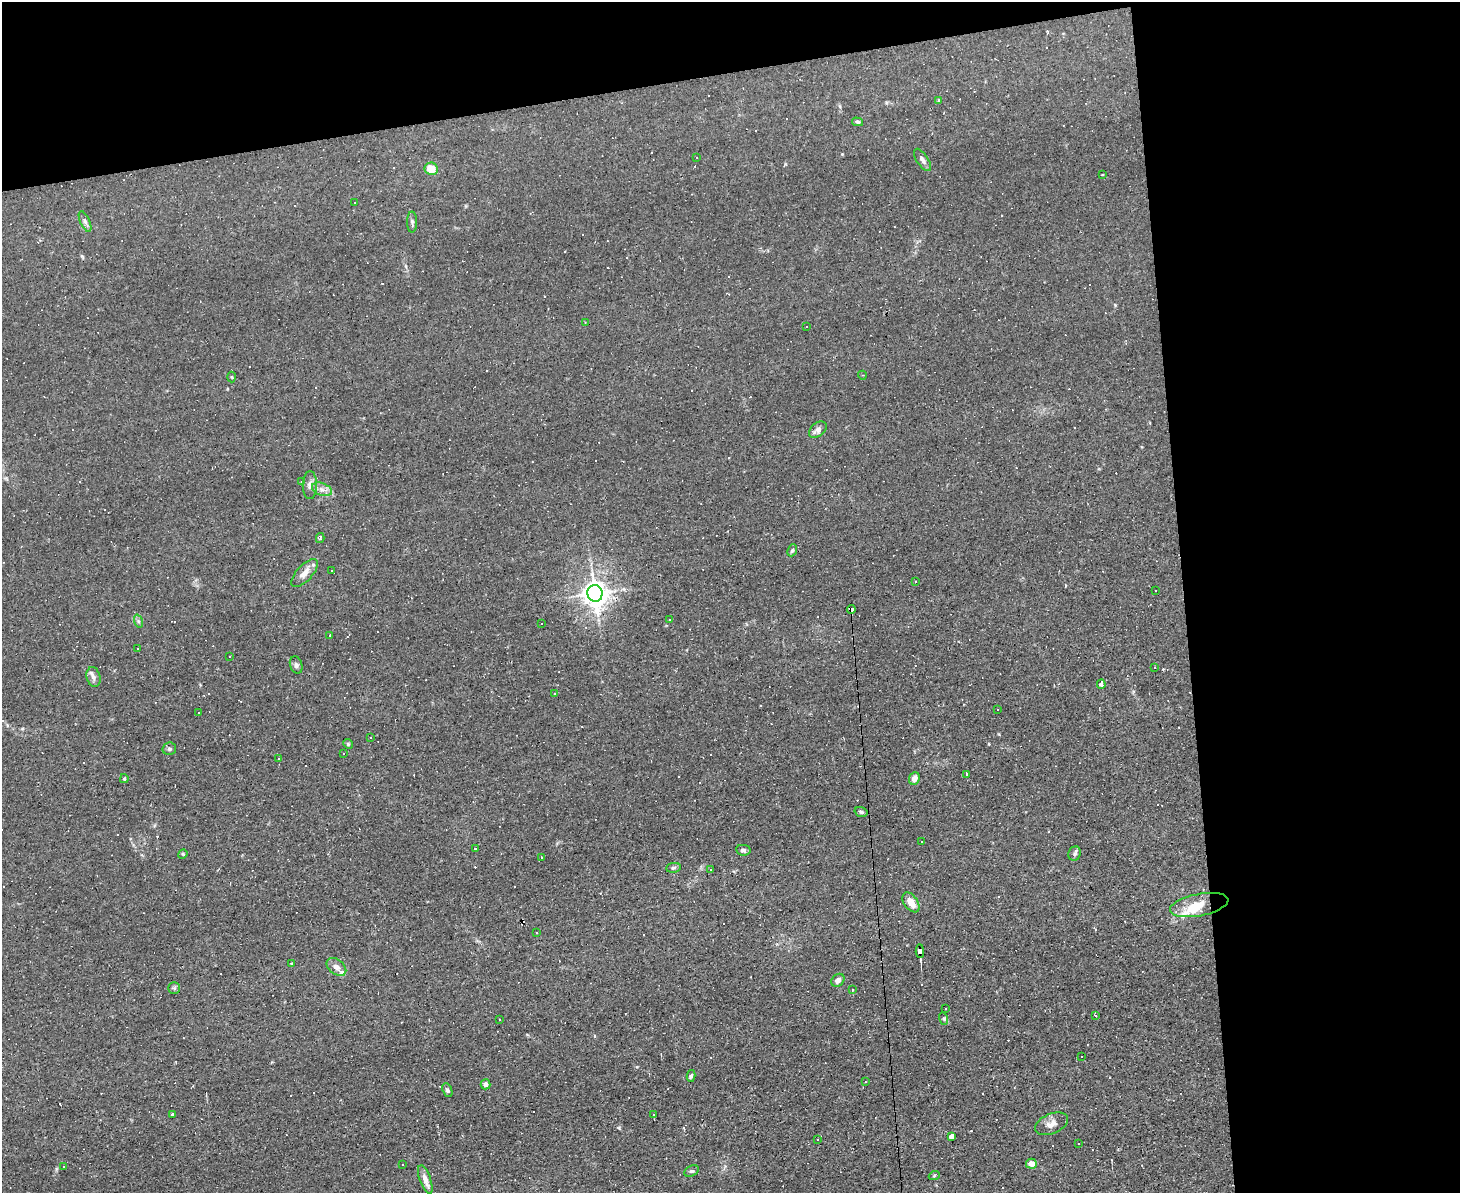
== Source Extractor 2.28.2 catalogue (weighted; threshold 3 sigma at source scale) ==
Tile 3 of 3 x 4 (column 3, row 1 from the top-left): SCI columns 3044-4501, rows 3575-4765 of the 4742 x 4765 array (HDU 1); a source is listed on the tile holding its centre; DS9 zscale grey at full resolution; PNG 1462 x 1195 px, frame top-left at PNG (2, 2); each listed source drawn as its Kron ellipse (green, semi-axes under 4 px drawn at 4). Shown black and unused: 25% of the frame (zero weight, under 2 of 3 exposures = <1% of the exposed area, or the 3 px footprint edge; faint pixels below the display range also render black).
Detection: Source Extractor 2.28.2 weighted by HDU 2 'WHT'; one run over the whole footprint, this tile lists its part. Background 0.0153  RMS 0.0039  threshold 0.0178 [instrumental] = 3 sigma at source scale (4.5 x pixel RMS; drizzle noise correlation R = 1.50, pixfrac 1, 0.05/0.05 arcsec/px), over >= 5 px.
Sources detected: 151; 63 cosmic-ray / hot-pixel residue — neither listed nor drawn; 3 inside a brighter listed object's ellipse — not listed separately; the other 85 listed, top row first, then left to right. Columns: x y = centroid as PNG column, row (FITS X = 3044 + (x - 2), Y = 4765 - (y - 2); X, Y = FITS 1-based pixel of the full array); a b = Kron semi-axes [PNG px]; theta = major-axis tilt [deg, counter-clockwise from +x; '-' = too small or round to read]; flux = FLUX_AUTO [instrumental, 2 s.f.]
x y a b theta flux
939 100 4 3 - 0.42
858 122 6 4 -15 0.65
697 158 2 2 - 0.3
922 160 13 5 -56 1.4
431 169 6 6 - 6.4
1102 174 3 3 - 0.61
355 202 3 2 - 0.46
85 221 11 5 -66 1.2
412 222 10 5 -90 0.89
585 323 3 3 - 0.33
807 326 2 2 - 0.33
862 375 4 3 - 0.37
232 377 5 3 - 0.35
818 430 10 6 38 2
302 482 3 3 - 0.58
310 485 14 7 90 1.9
322 489 10 6 -20 1.9
320 538 5 3 - 0.57
792 550 6 4 67 0.66
331 570 2 2 - 0.33
305 573 18 8 47 3.5
916 582 3 2 - 0.42
1155 591 2 2 - 0.31
595 593 8 7 - 400
851 610 4 4 - 12
669 619 3 2 - 0.34
138 621 7 4 -72 0.73
541 624 3 2 - 0.41
330 636 3 3 - 0.86
138 648 2 2 - 0.31
230 656 3 2 - 0.57
296 665 9 6 -72 0.97
1155 667 3 3 - 1.3
94 677 10 7 -75 1.6
1101 684 5 4 - 1.8
555 693 3 3 - 0.43
998 709 3 3 - 0.64
199 712 3 3 - 0.51
370 738 3 2 - 0.41
348 744 5 4 - 0.48
169 749 7 6 - 0.83
343 753 3 2 - 0.61
278 759 3 3 - 0.59
966 774 4 3 - 1.9
124 779 4 4 - 0.47
914 779 6 5 - 2.2
861 812 6 4 -16 0.72
922 842 3 3 - 0.8
475 849 4 3 - 0.44
743 850 7 5 -10 0.9
183 854 5 4 - 0.44
1075 854 7 6 - 0.9
541 857 3 2 - 0.36
673 868 7 5 7 0.75
710 870 3 3 - 0.51
911 902 11 6 -54 4.2
1199 905 29 11 11 8
536 933 3 3 - 0.87
920 951 6 4 -87 13
292 963 3 3 - 0.37
336 967 11 7 -39 1.9
838 980 7 5 45 1.5
174 988 5 5 - 0.74
852 989 3 2 - 0.62
946 1009 3 2 - 0.49
1095 1016 3 2 - 0.73
944 1019 6 4 -73 0.59
499 1020 3 2 - 0.36
1082 1056 3 3 - 1.7
691 1076 6 4 77 0.85
865 1082 3 3 - 0.28
486 1084 5 5 - 1.8
447 1090 7 4 -66 0.84
173 1114 3 3 - 1.8
654 1114 3 2 - 0.55
1051 1124 17 10 22 2.9
952 1136 4 3 - 52
817 1139 3 2 - 0.3
1078 1143 3 3 - 1.6
402 1164 3 3 - 0.8
1031 1164 5 5 - 2.6
64 1166 3 2 - 0.33
692 1171 8 5 25 0.74
934 1176 5 3 - 0.4
425 1180 15 5 -70 2.8
Overlapping masked pixels (flux is a lower limit): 2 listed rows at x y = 851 610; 920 951
Unlisted compact peaks at least as high as the median listed source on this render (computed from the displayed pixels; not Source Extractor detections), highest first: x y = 619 1128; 1115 305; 56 1169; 842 154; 637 1067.